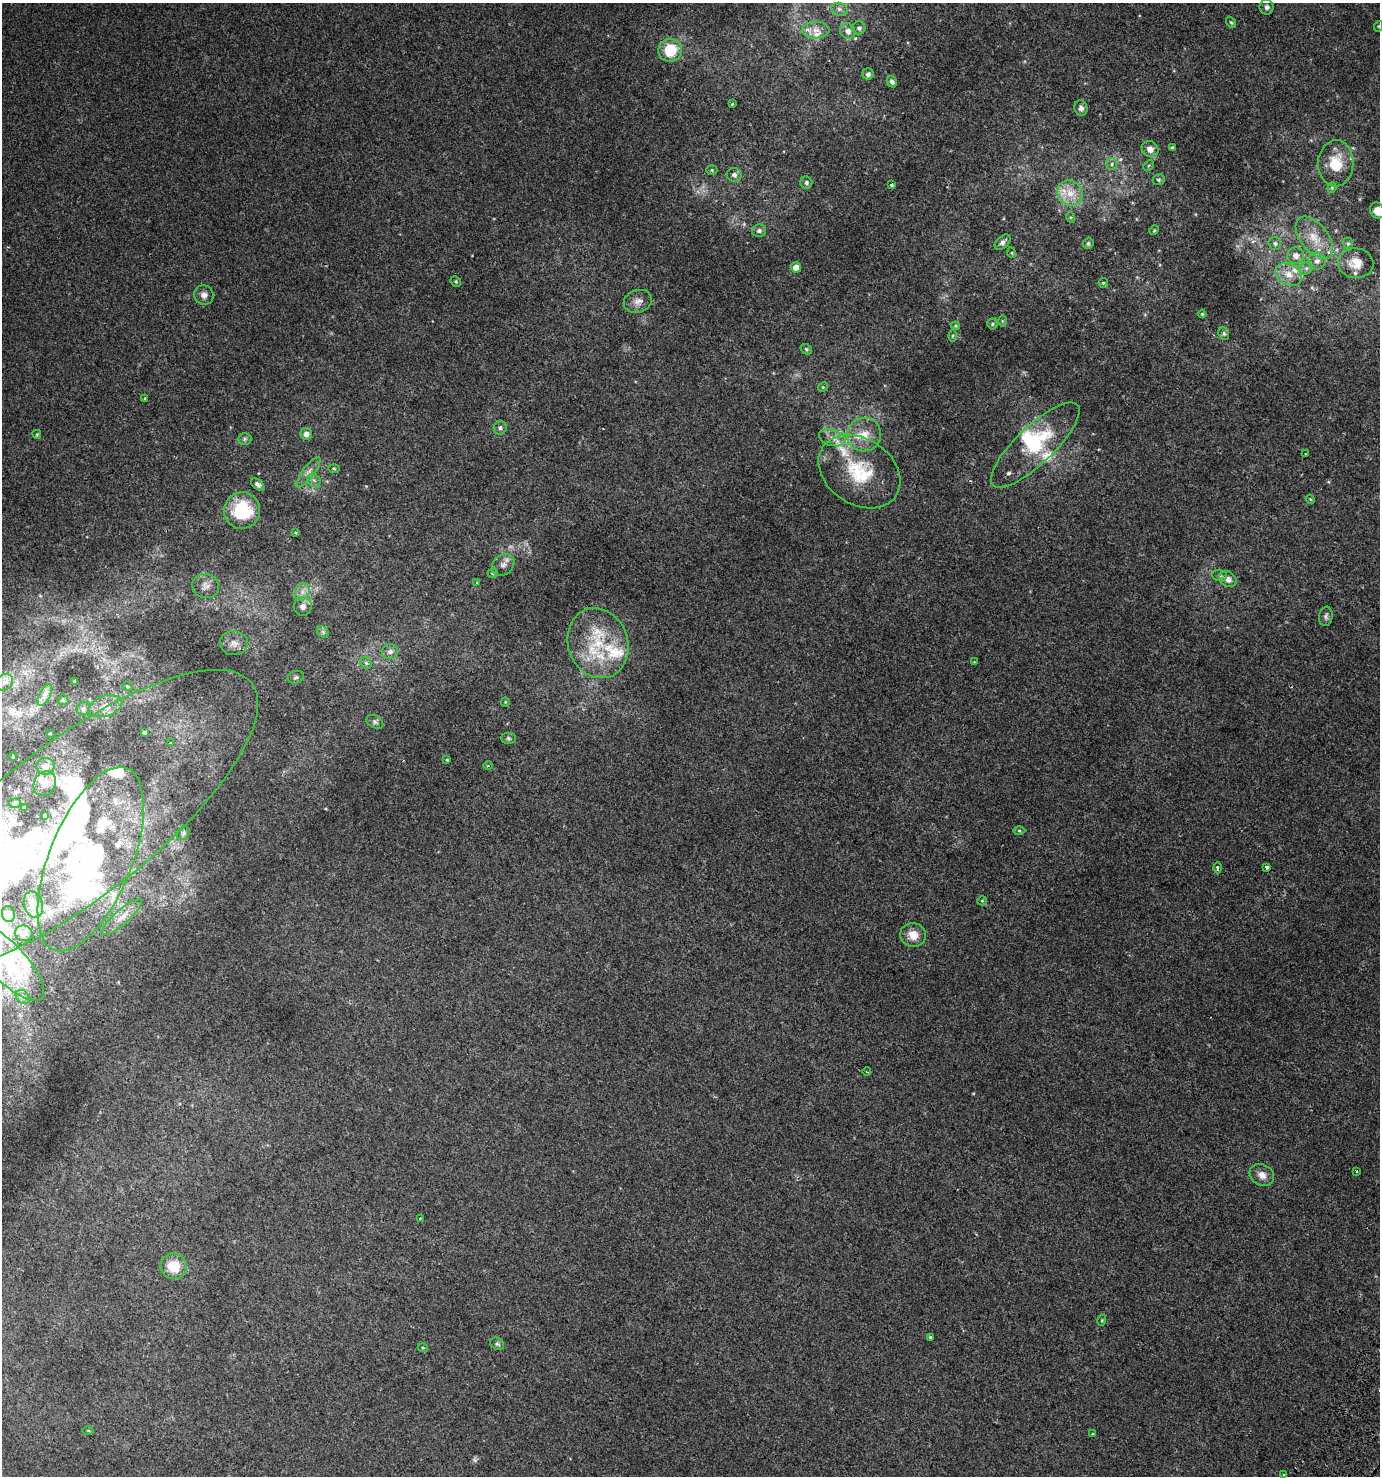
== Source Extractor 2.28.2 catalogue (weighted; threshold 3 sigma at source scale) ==
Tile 6 of 4 x 4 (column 2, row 2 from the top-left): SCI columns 1692-3069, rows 3010-4483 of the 6069 x 6006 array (HDU 1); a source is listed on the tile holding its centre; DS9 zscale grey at full resolution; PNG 1382 x 1478 px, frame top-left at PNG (2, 3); each listed source drawn as its Kron ellipse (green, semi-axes under 4 px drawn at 4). Shown black and unused: <1% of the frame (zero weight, under 2 of 3 exposures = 3% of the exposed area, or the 3 px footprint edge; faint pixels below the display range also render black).
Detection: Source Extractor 2.28.2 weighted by HDU 2 'WHT'; one run over the whole footprint, this tile lists its part. Background 0.00528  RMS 0.0045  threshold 0.0203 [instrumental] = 3 sigma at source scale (4.5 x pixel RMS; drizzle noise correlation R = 1.50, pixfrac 1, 0.0396/0.0396 arcsec/px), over >= 5 px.
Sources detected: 152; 1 too faint to see at this stretch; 2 inside a brighter object's white glare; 1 long thin detection or spike segment (spike, bleed or trail) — neither listed nor drawn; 16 inside a brighter listed object's ellipse — not listed separately; the other 132 listed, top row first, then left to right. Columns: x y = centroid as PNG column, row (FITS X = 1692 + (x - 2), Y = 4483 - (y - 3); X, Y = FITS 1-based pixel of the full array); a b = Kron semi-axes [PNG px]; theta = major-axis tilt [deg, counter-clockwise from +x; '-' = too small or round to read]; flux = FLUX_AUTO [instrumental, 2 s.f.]
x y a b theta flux
1267 7 7 7 - 1.3
839 9 8 6 -15 1.6
1231 22 6 4 -52 0.58
1379 26 5 3 - 0.4
859 28 6 6 - 1.2
816 30 14 8 -1 3.9
848 31 8 7 - 2.5
670 50 12 11 - 15
868 74 5 5 - 1.4
892 82 6 5 - 1.4
732 104 3 3 - 0.38
1081 108 8 6 -77 1.6
1172 148 4 3 - 0.51
1150 149 9 7 -39 3
1336 163 23 17 88 10
1112 164 6 5 - 0.92
1149 166 6 4 45 0.48
712 170 5 5 - 0.58
734 175 7 7 - 1.5
1159 180 6 5 - 0.64
806 183 6 6 - 1
891 185 3 3 - 0.99
1332 188 5 4 - 0.51
1070 193 13 12 - 6
1377 210 8 7 - 3.7
1070 217 5 3 - 0.44
1154 230 5 4 - 0.48
759 231 7 6 - 1.3
1314 238 25 13 -52 8.3
1003 242 9 5 44 1.6
1088 243 5 5 - 0.95
1275 243 6 6 - 1.1
1348 243 6 5 - 0.66
1012 253 5 3 - 0.4
1296 256 8 8 - 2.7
1317 261 9 8 - 2.4
1356 263 18 15 -6 5.8
796 267 5 5 - 4.6
1306 268 7 6 - 1.1
1288 274 14 10 -29 5.1
456 281 6 4 -47 0.59
1103 283 5 5 - 0.52
204 295 10 9 - 2.2
638 301 14 11 17 3.1
1202 314 4 4 - 0.46
1002 321 6 4 -90 0.45
992 324 5 5 - 0.71
955 326 4 4 - 0.46
1224 333 7 5 -68 0.83
952 336 6 4 89 0.52
806 349 6 5 - 0.77
823 387 5 4 - 0.45
145 399 4 3 - 1.7
500 428 7 6 - 1.2
37 434 4 3 - 0.48
306 434 6 6 - 2.1
864 435 17 16 - 7.6
832 438 13 8 -17 3.3
244 439 7 6 - 0.91
1035 445 58 19 44 26
1305 454 3 2 - 0.46
334 468 5 3 - 0.43
308 472 18 6 53 2.8
859 472 44 33 -34 28
314 480 7 6 - 1.2
258 484 8 5 -37 1.2
1310 499 5 3 - 0.36
242 511 18 18 - 22
295 533 3 3 - 0.43
503 565 12 9 39 2.5
493 573 5 4 - 0.67
1219 575 7 5 -1 0.91
1228 579 9 7 -34 2.7
477 583 3 3 - 1.5
206 586 14 12 -17 3
302 592 9 7 65 2.3
303 607 9 9 - 2.3
1326 616 9 6 81 1.3
323 632 7 5 -46 0.87
234 643 14 12 -3 3.3
598 643 35 30 -70 27
390 652 8 7 - 1.8
974 662 3 3 - 0.32
366 663 6 5 - 0.77
296 677 8 6 20 0.86
75 681 3 3 - 0.54
4 682 9 7 35 2.3
127 687 5 4 - 0.52
45 695 12 5 62 2
63 700 5 5 - 0.57
505 702 5 4 - 0.45
105 706 17 10 18 4.5
83 709 7 6 - 1.1
375 722 9 6 -31 1
50 733 4 3 - 0.28
144 733 3 3 - 0.67
509 738 7 5 -1 0.83
170 743 3 3 - 1.6
13 757 4 3 - 0.32
447 760 4 3 - 0.4
45 766 9 8 - 3.1
488 766 5 3 - 0.45
45 784 13 10 60 3.3
15 803 6 5 - 0.78
24 808 3 3 - 0.58
45 816 3 3 - 0.83
72 822 228 78 38 310
1019 831 6 4 -1 0.53
183 833 7 5 52 0.86
91 859 98 41 68 120
1267 867 4 3 - 1.2
1218 868 5 3 - 0.69
982 901 5 4 - 0.48
33 905 13 9 -73 3.2
8 914 8 6 -77 1.3
122 917 26 7 41 4.6
24 933 9 8 - 1.5
913 935 13 12 - 5.4
7 962 50 18 -47 24
23 997 8 6 -48 1.3
867 1072 4 2 - 0.36
1357 1171 3 2 - 0.54
1262 1175 13 10 -30 3.1
420 1218 3 2 - 0.39
174 1266 13 13 - 10
1102 1320 5 3 - 0.39
930 1337 3 3 - 0.9
497 1344 7 6 - 0.83
423 1348 5 3 - 0.39
88 1430 5 3 - 0.43
1093 1434 3 3 - 1.2
1283 1475 3 2 - 0.86
Isophote crosses this tile's border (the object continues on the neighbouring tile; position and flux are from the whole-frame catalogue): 3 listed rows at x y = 1377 210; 91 859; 7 962